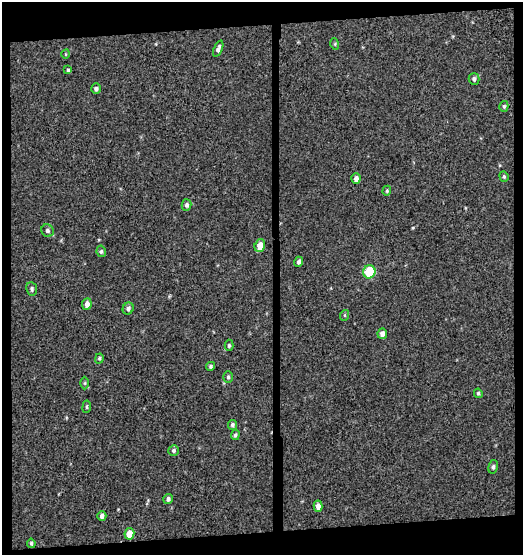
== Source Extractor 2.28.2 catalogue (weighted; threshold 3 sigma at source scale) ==
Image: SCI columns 16-536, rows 1-553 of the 539 x 553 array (HDU 1 of 3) = the unmasked area's bounding box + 8 px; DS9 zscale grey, full resolution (1 PNG px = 1 image px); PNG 525 x 557 px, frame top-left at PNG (2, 2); each listed source drawn as its Kron ellipse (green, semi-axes under 4 px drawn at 4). Shown black and unused: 13% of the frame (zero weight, under 3 of 4 exposures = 2% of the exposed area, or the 3 px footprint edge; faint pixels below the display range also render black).
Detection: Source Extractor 2.28.2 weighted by HDU 2 'WHT'. Background -0.0102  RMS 0.074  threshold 0.335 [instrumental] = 3 sigma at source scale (4.5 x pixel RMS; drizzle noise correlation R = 1.50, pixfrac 1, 0.0396/0.0396 arcsec/px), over >= 5 px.
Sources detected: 37; all 37 listed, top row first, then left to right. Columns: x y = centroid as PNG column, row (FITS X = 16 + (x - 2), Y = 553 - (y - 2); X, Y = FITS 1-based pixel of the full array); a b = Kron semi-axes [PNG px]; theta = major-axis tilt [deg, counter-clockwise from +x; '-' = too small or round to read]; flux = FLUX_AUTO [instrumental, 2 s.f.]
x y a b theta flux
335 44 6 3 -73 8
218 49 8 4 67 24
66 54 4 3 - 5.8
68 70 4 4 - 9.3
474 79 6 5 - 17
96 89 5 5 - 19
504 106 5 4 - 12
504 176 5 4 - 11
356 179 5 4 - 33
387 191 5 4 - 8.7
187 205 6 5 - 19
47 231 6 6 - 17
260 246 6 5 - 79
101 251 6 4 -80 12
299 262 5 4 - 19
369 272 6 6 - 320
32 289 7 5 -82 17
87 304 6 4 83 43
128 308 6 5 - 20
345 315 5 3 - 7.2
382 334 5 5 - 34
229 345 6 4 -90 12
99 358 5 4 - 11
211 366 4 4 - 12
228 377 6 5 - 14
85 383 6 4 90 9.1
478 393 5 4 - 12
87 407 6 3 82 9.6
232 425 5 4 - 14
235 435 5 4 - 13
174 450 5 5 - 14
493 467 7 4 80 15
168 499 5 4 - 18
318 506 5 4 - 46
102 516 4 4 - 23
129 534 6 5 - 92
31 543 4 4 - 13